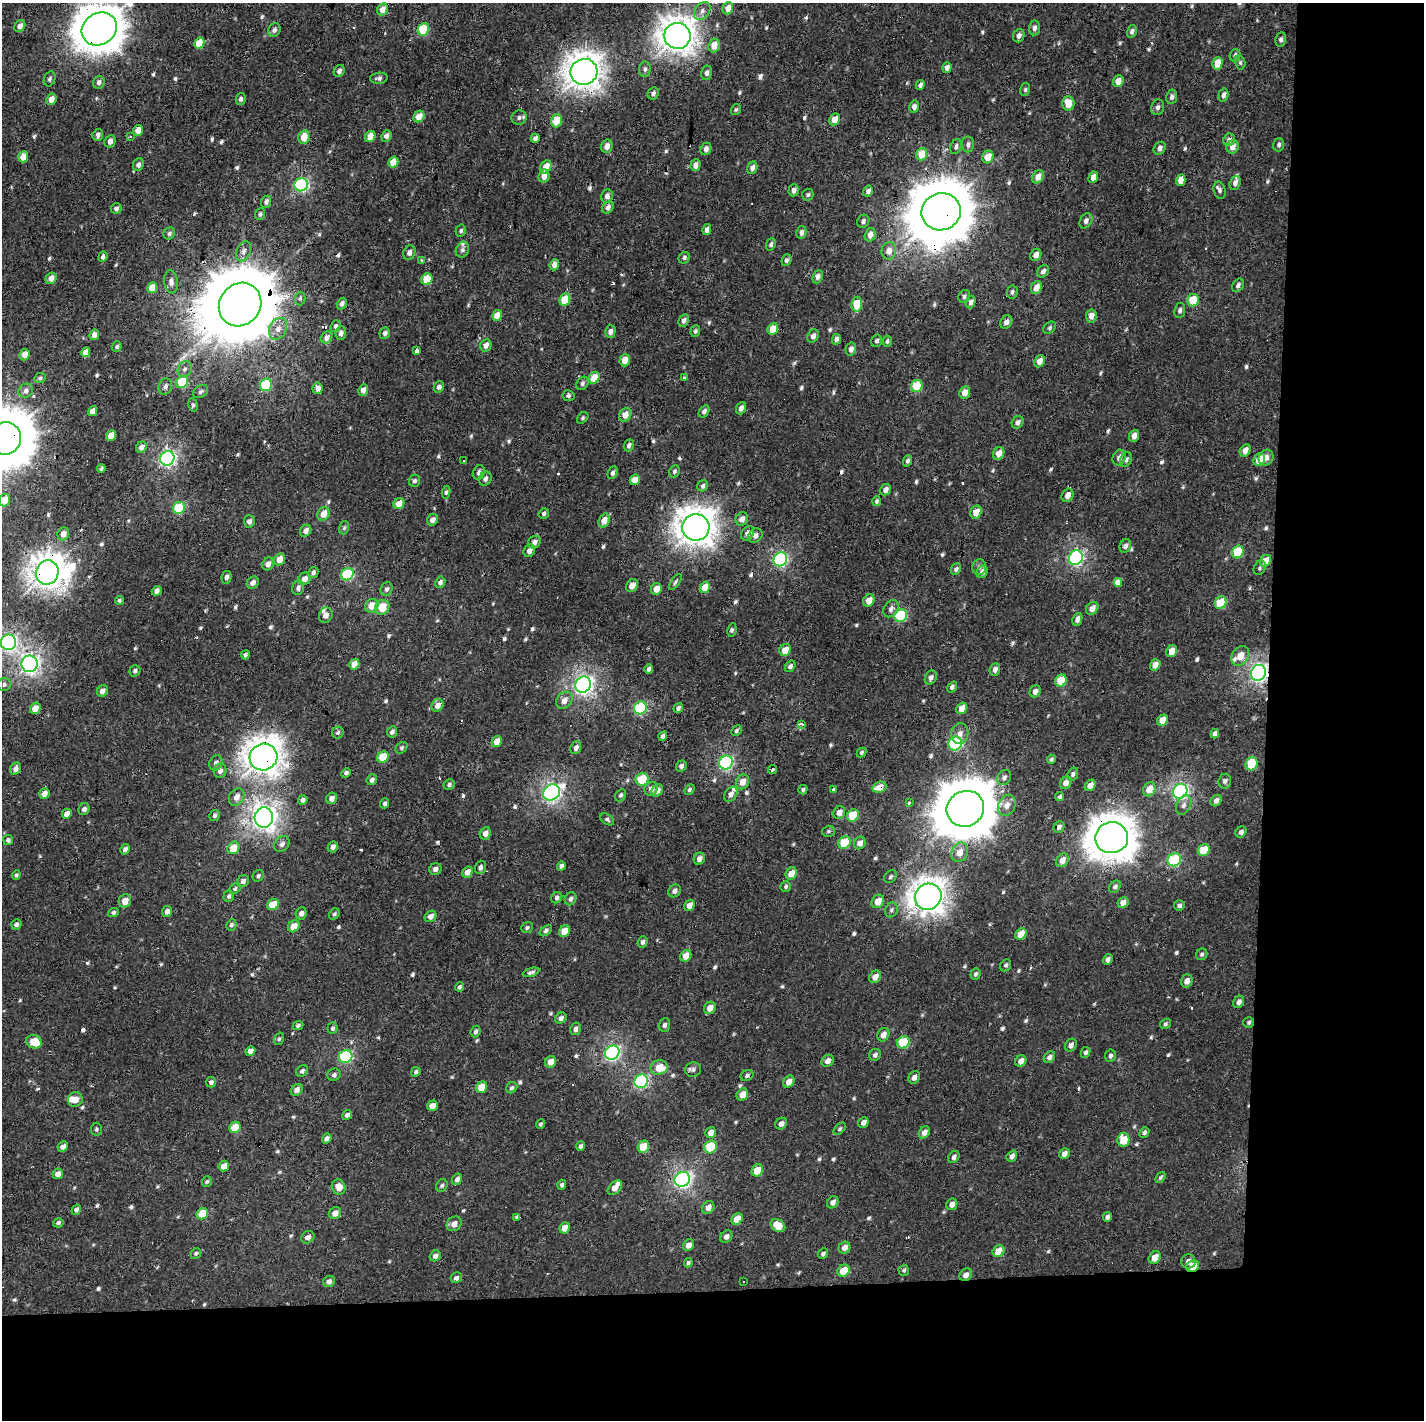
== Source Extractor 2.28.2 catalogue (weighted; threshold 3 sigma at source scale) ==
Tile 9 of 3 x 3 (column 3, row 3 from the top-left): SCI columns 2850-4271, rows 134-1551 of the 4271 x 4523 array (HDU 1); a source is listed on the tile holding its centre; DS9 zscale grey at full resolution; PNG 1426 x 1422 px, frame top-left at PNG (2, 3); each listed source drawn as its Kron ellipse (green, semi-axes under 4 px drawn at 4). Shown black and unused: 19% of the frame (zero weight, under 2 of 3 exposures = <1% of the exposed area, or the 3 px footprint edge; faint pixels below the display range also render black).
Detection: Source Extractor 2.28.2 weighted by HDU 2 'WHT'; one run over the whole footprint, this tile lists its part. Background 7.19e-04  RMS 0.0035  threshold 0.0158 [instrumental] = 3 sigma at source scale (4.5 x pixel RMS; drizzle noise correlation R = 1.50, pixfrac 1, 0.0396/0.0396 arcsec/px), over >= 5 px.
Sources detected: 661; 1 too faint to see at this stretch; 2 inside a brighter object's white glare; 22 cosmic-ray / hot-pixel residue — neither listed nor drawn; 8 inside a brighter listed object's ellipse — not listed separately; of the other 628, all 500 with FLUX_AUTO >= 0.6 (the completeness limit of this list) listed and drawn (128 fainter detections not listed), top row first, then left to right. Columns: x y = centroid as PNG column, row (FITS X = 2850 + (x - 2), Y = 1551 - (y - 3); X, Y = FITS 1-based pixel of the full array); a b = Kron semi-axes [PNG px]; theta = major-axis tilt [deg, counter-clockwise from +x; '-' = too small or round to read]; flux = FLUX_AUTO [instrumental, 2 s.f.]
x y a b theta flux
728 8 6 5 - 3.6
382 9 6 5 - 2.9
702 11 10 7 54 1.8
20 26 6 5 - 1.7
1034 28 7 5 85 1.3
99 29 18 16 34 860
423 29 6 5 - 15
274 30 7 6 - 1.3
1132 31 6 5 - 1
677 36 13 13 - 430
1019 36 7 5 69 1.6
1281 39 7 5 78 0.98
199 43 6 5 - 7.3
714 45 7 5 71 4.8
1235 55 6 5 - 0.9
1240 62 7 5 -76 0.65
1217 63 6 5 - 5.7
947 67 5 4 - 1.5
645 69 7 5 89 0.94
339 71 6 5 - 1.2
584 72 13 13 - 430
707 73 7 5 79 1.1
379 78 9 5 7 1
50 79 8 5 69 0.88
1118 81 6 5 - 3.4
99 82 6 5 - 1.3
920 85 5 4 - 1
1025 90 6 5 - 0.63
653 93 6 5 - 1
1223 95 6 4 74 1.3
1172 97 7 5 80 1
51 99 6 5 - 2.7
241 99 6 5 - 0.89
1068 103 7 6 - 4.9
914 107 6 5 - 1.5
1158 107 8 6 74 1.2
736 110 6 4 54 0.63
419 117 6 5 - 4
519 118 7 7 - 1.1
835 119 6 5 - 4.2
556 121 6 5 - 7.5
138 131 6 5 - 3.1
98 135 6 5 - 1.4
370 136 6 5 - 3.8
386 136 6 5 - 1.5
130 137 3 3 - 0.67
304 137 7 5 77 4.8
535 138 5 4 - 1.1
1229 140 6 5 - 1.6
110 141 6 5 - 1.5
968 144 8 6 90 1.1
1279 145 7 5 76 0.78
607 146 7 5 74 2
956 146 8 5 67 1.1
1233 147 7 6 - 2.8
1160 148 7 5 55 1.4
706 149 6 5 - 1.3
922 154 6 5 - 8.5
23 157 5 5 - 4
988 157 6 5 - 5.3
393 162 5 5 - 4.8
138 165 6 5 - 1.3
696 165 6 5 - 1.9
546 167 7 5 63 4.2
752 168 6 5 - 1.7
544 176 6 5 - 2.5
1038 177 7 5 58 3.4
1093 177 6 4 64 2.7
1181 180 5 4 - 3.3
1235 183 7 5 70 1.5
301 185 7 6 - 52
794 190 6 5 - 1.4
1220 190 9 6 -76 0.99
868 191 6 4 59 1.3
808 195 6 5 - 0.7
607 196 7 5 63 1.3
266 202 6 5 - 1.2
608 208 6 5 - 1.4
116 209 5 5 - 0.98
941 212 20 18 18 2200
260 214 6 5 - 0.69
863 221 7 6 - 1
1086 221 8 6 60 1.3
707 230 5 4 - 1.4
461 231 6 5 - 0.68
801 232 6 5 - 1.3
169 233 6 5 - 0.86
870 235 7 5 73 2.1
771 244 6 4 66 0.8
462 250 8 6 66 0.94
244 251 10 7 65 1.6
889 251 9 7 79 2.7
409 253 7 5 66 1.6
1036 255 6 5 - 2.1
103 257 5 4 - 1.1
684 258 6 5 - 0.83
421 260 3 3 - 0.9
786 260 6 5 - 1
554 265 5 4 - 2.3
1043 271 7 5 51 1.2
818 277 7 4 69 1.3
51 278 6 5 - 2.8
427 279 6 5 - 9.4
171 282 11 7 -84 1.8
1238 285 7 5 54 0.98
152 288 5 5 - 5.2
1036 288 7 5 68 3.3
1012 292 7 5 80 0.78
964 296 7 5 59 0.82
300 298 7 5 87 0.66
565 300 6 5 - 9.9
1193 300 6 5 - 12
971 302 6 4 69 1.7
342 303 6 4 59 1.1
240 304 22 20 52 4800
857 304 7 5 84 8.3
1180 310 8 5 81 1.1
497 316 6 5 - 3.8
1091 316 6 5 - 2.2
684 320 6 5 - 1.3
1006 322 7 5 57 1.7
335 326 6 4 66 0.81
1050 328 7 5 41 0.73
278 329 11 8 63 2.8
773 329 6 5 - 5.7
610 331 6 5 - 1.6
695 331 6 4 71 0.76
341 333 7 5 85 1.4
385 333 6 5 - 1.1
94 335 5 4 - 2
813 336 7 5 58 1.5
327 338 6 5 - 1.8
836 339 5 4 - 1.4
877 341 6 5 - 0.94
887 341 6 4 83 0.72
486 345 6 5 - 1.8
117 347 5 4 - 0.68
851 349 6 5 - 1.6
417 350 3 3 - 9.5
86 352 5 4 - 3.2
25 355 6 5 - 2.6
625 360 6 5 - 3.2
1039 361 6 5 - 2.7
185 369 8 6 61 1.3
684 377 3 2 - 1.5
40 378 6 5 - 0.68
594 378 6 5 - 6.3
182 382 6 5 - 17
582 383 7 5 59 0.86
266 385 6 6 - 19
165 386 8 6 72 1.3
917 386 6 5 - 11
439 387 6 5 - 1.2
318 388 6 5 - 2.4
363 390 6 5 - 2
26 391 8 6 37 1.4
201 392 8 6 32 0.85
965 392 6 5 - 3
568 396 6 5 - 0.85
193 405 7 4 -81 0.68
741 408 6 5 - 1.7
93 411 5 4 - 2.9
704 411 6 4 57 1.1
625 415 7 5 61 3.5
583 418 6 4 44 0.6
1018 422 6 5 - 1.4
111 435 5 5 - 3.6
1134 436 6 5 - 2.2
6 438 16 15 - 1400
629 445 6 5 - 1.1
141 447 6 5 - 1.7
1245 450 6 5 - 2.2
999 453 7 5 60 3
1119 457 8 6 70 1.5
167 458 7 7 - 88
1266 458 8 7 - 1.9
1126 459 7 5 65 1.1
1259 460 7 5 62 6.6
464 461 3 3 - 1.3
908 461 6 4 71 0.89
101 469 4 3 - 0.64
674 471 6 5 - 0.74
479 472 7 6 - 1.1
613 473 6 4 66 1.1
485 479 7 6 - 1.2
635 480 5 5 - 3.3
414 481 6 5 - 0.86
703 486 6 5 - 0.87
886 490 6 5 - 1.7
446 492 6 4 81 0.64
1068 495 7 5 58 2.4
5 500 6 5 - 5
877 501 5 4 - 0.64
399 504 6 5 - 4
179 508 6 5 - 17
976 512 7 5 70 3.2
323 514 7 5 62 3.8
544 514 5 5 - 0.82
742 519 7 6 - 1.9
432 520 6 5 - 1.8
249 521 6 5 - 1.4
604 521 7 5 64 3.5
696 527 13 13 - 480
344 528 7 5 74 0.63
306 531 6 5 - 1.7
747 533 8 6 55 1.7
63 534 7 5 69 2.4
755 536 8 6 46 1.8
534 542 7 6 - 1.6
1125 546 7 5 66 1.2
529 551 6 5 - 1.4
1238 552 6 5 - 15
1076 558 7 6 - 73
280 559 6 5 - 3.8
780 559 7 6 - 51
1266 561 6 5 - 5.3
268 564 7 5 57 1.8
979 567 8 7 - 1.1
1260 568 7 5 63 0.76
956 569 6 5 - 0.95
47 572 12 11 - 370
982 572 6 5 - 1.5
313 573 6 5 - 0.95
347 574 6 6 - 28
226 577 6 5 - 1.2
304 579 6 5 - 2.5
440 582 6 5 - 1.2
675 582 9 4 56 0.72
1118 582 4 4 - 4.2
253 583 6 5 - 1.6
632 586 7 5 53 3
705 587 6 5 - 4.5
298 588 7 6 - 1.2
387 589 7 6 - 0.98
656 589 6 5 - 3.5
157 591 5 4 - 1.6
119 600 4 3 - 0.66
869 600 6 5 - 3.6
1221 603 6 5 - 14
372 606 7 6 - 4.9
382 607 8 7 - 6.3
1092 608 7 5 52 2.6
891 609 9 6 56 1.5
326 615 8 6 65 2.4
901 615 7 6 - 25
1077 619 6 4 68 1.4
732 630 7 4 81 0.75
8 642 7 7 - 83
785 650 6 5 - 4.4
1172 651 6 5 - 3.7
245 655 5 4 - 0.85
1240 656 10 8 59 4
29 664 8 8 - 140
354 664 5 5 - 3.1
1155 665 6 5 - 2.7
790 666 6 4 54 1.1
649 669 4 4 - 0.85
995 669 6 5 - 1.5
135 671 6 5 - 0.89
1258 673 8 7 - 130
931 678 7 5 64 1.2
1061 680 6 5 - 8.2
4 684 6 6 - 0.96
583 685 8 7 - 130
952 687 6 3 54 0.9
102 691 6 5 - 1.9
1035 691 6 5 - 1.5
564 700 9 7 52 2.5
437 705 6 5 - 2.5
35 708 6 5 - 3.4
640 708 7 6 - 33
678 708 5 4 - 0.92
962 708 6 5 - 3.6
1162 720 6 5 - 4
802 725 4 3 - 3.1
736 731 6 4 47 0.65
392 732 6 5 - 1.1
338 733 6 5 - 0.74
960 733 10 8 80 2.3
1215 734 5 4 - 1.5
663 736 4 4 - 1.1
497 742 6 5 - 4.1
955 743 7 6 - 37
402 748 7 5 42 0.65
576 748 6 5 - 1.3
861 752 5 4 - 0.64
263 757 14 13 - 440
383 757 6 5 - 8.8
1051 759 4 4 - 0.65
216 763 8 6 63 1.5
726 763 7 6 - 49
1251 764 7 6 - 13
681 766 5 5 - 1.2
16 769 6 5 - 1.8
772 770 4 3 - 5.4
220 771 7 6 - 1.7
346 773 5 4 - 0.91
1073 774 7 5 70 0.98
1004 777 8 6 59 1.1
642 779 6 6 - 15
372 780 5 5 - 1.1
1225 781 7 6 - 1
743 782 7 6 - 3.2
1066 783 7 5 55 2.5
449 784 5 5 - 0.77
1090 785 6 5 - 2.7
879 787 7 5 21 3.5
651 789 7 6 - 1.9
1149 789 7 6 - 4.7
657 790 7 5 56 2.2
689 790 5 4 - 0.62
803 790 5 4 - 0.61
834 790 3 3 - 4.8
1180 791 7 7 - 77
551 792 9 7 38 110
44 794 5 5 - 2.6
731 794 8 6 53 1.7
621 795 6 5 - 0.7
237 797 9 7 59 2.6
1060 797 5 4 - 0.71
332 798 6 5 - 1.9
303 800 5 4 - 1
1216 801 6 5 - 1.4
385 803 5 4 - 0.82
909 803 3 3 - 1.1
1007 805 11 8 66 2.4
1184 805 10 7 64 1.5
84 809 6 5 - 1.1
965 809 19 17 30 1900
839 812 7 5 55 2.8
67 814 5 4 - 2.4
215 815 5 5 - 0.85
853 815 6 5 - 12
264 817 10 9 - 230
607 819 7 5 -35 0.72
1059 827 6 5 - 1
828 831 6 5 - 0.61
1241 832 6 5 - 1.1
485 833 6 5 - 2
1112 838 16 15 - 810
8 840 5 5 - 0.88
844 843 6 6 - 12
860 843 6 5 - 2
282 844 9 7 49 1.3
333 847 5 5 - 1.3
233 848 6 5 - 6.2
125 849 5 4 - 1.3
1204 850 6 5 - 10
960 852 10 8 66 3.6
699 859 6 5 - 1.6
1062 860 7 5 55 2.6
1174 860 7 6 - 29
561 866 4 4 - 0.98
480 867 7 5 70 1.2
435 869 6 5 - 1.3
468 872 6 5 - 2.8
791 873 6 5 - 4
16 875 5 4 - 0.67
258 876 6 5 - 0.73
890 877 7 5 48 0.74
243 881 6 5 - 1.2
786 886 5 5 - 0.66
1115 887 7 5 50 0.87
235 888 6 4 42 0.68
675 891 7 5 53 1.2
229 896 6 5 - 0.77
928 897 14 12 39 370
557 898 6 5 - 0.94
570 899 6 5 - 0.96
125 901 7 6 - 3.6
878 901 7 6 - 4.4
1123 902 6 5 - 2.4
273 905 6 5 - 8
689 905 6 5 - 2.5
1179 905 5 5 - 0.89
891 910 8 6 65 0.89
167 911 5 5 - 1.5
113 912 5 4 - 0.79
301 913 6 5 - 1.4
334 914 6 5 - 0.63
430 916 6 5 - 2
16 924 5 5 - 1
231 925 6 5 - 0.79
294 926 6 5 - 4.6
527 928 6 5 - 0.68
546 931 7 4 38 0.93
564 931 6 5 - 4.8
1021 934 6 5 - 5.7
643 942 6 4 70 0.98
1202 954 6 5 - 0.63
686 956 6 5 - 3.7
1108 959 5 4 - 1.1
1006 965 6 5 - 0.68
531 972 9 4 17 0.82
976 974 6 5 - 0.73
875 977 7 5 46 2.3
1187 981 7 5 71 1.9
459 987 4 4 - 0.73
1239 1002 6 5 - 1.3
710 1008 6 5 - 2.9
561 1018 6 5 - 1.5
1249 1022 5 5 - 0.71
1165 1024 6 4 33 0.63
298 1025 5 4 - 0.75
664 1025 7 5 72 1
333 1028 6 5 - 0.69
575 1029 6 5 - 1.2
476 1031 6 4 68 0.87
883 1035 7 5 59 2.5
279 1039 6 5 - 0.61
34 1042 8 6 -21 6.8
903 1042 6 6 - 15
1071 1045 7 5 55 1.4
250 1051 5 4 - 2.1
1086 1052 5 4 - 0.78
612 1053 7 7 - 74
875 1055 6 5 - 0.95
1110 1056 6 5 - 0.88
346 1057 7 6 - 38
1049 1057 6 5 - 1.2
828 1061 6 5 - 1.8
1021 1061 6 5 - 2.4
551 1062 6 5 - 3.7
659 1067 9 7 15 5.8
693 1070 8 7 - 0.99
302 1071 6 5 - 0.93
416 1072 5 4 - 0.79
334 1075 7 6 - 0.9
747 1075 7 5 27 0.86
914 1077 6 5 - 1.7
641 1081 7 6 - 49
211 1082 5 5 - 1.1
789 1082 6 5 - 2.3
481 1087 6 5 - 6.1
512 1088 6 5 - 0.7
297 1090 6 5 - 1.8
742 1095 6 5 - 3.4
75 1099 7 7 - 3
432 1106 5 5 - 2.9
347 1115 5 4 - 1.3
863 1122 5 5 - 1.6
540 1124 5 4 - 0.61
781 1124 6 5 - 1.6
235 1127 6 5 - 7
96 1129 6 5 - 0.67
840 1129 7 4 45 0.61
711 1132 6 5 - 2
924 1132 6 5 - 1.9
1144 1132 5 4 - 0.83
327 1138 5 4 - 1.2
1123 1140 7 6 - 7.5
581 1146 5 4 - 0.92
63 1147 5 5 - 1.6
643 1147 6 5 - 9
711 1147 6 6 - 15
1064 1154 6 5 - 1.7
1012 1156 6 5 - 1.4
954 1157 6 5 - 1.1
224 1166 5 5 - 3.4
757 1170 6 5 - 7.4
58 1174 5 5 - 2.2
1160 1177 6 4 51 0.6
457 1179 6 5 - 1.4
682 1179 8 7 - 110
207 1182 5 5 - 0.66
442 1185 7 5 57 0.74
562 1185 5 4 - 0.77
339 1187 8 6 -64 3.1
615 1188 8 5 47 2.6
833 1202 6 5 - 1.4
952 1204 6 5 - 1.8
708 1207 7 5 49 2.4
76 1210 5 4 - 1.1
335 1213 6 5 - 2.4
202 1214 6 5 - 8.9
517 1217 4 3 - 4.8
1107 1217 5 4 - 0.98
737 1219 6 5 - 4.2
58 1223 5 4 - 0.73
454 1224 8 6 41 2.3
778 1226 8 6 -34 4.9
565 1228 6 5 - 3.1
308 1237 7 6 - 1.5
726 1237 7 5 48 1.3
688 1245 6 5 - 2.2
845 1248 6 5 - 1.9
999 1251 6 5 - 5.8
196 1253 6 5 - 0.6
823 1254 5 4 - 0.75
435 1256 6 5 - 1.3
1155 1258 7 5 51 4.3
1188 1261 7 7 - 1.8
688 1263 5 4 - 0.69
1193 1266 6 5 - 4.5
904 1270 5 5 - 0.61
844 1271 6 5 - 6.4
966 1275 7 5 42 1.6
456 1278 6 5 - 0.99
329 1281 6 5 - 1.5
743 1281 3 3 - 0.92
Overlapping masked pixels (flux is a lower limit): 12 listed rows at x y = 99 29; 584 72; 941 212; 240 304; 6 438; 47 572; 1258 673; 263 757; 879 787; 965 809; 641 1081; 1193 1266
Isophote crosses this tile's border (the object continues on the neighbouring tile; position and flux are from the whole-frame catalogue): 4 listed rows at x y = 99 29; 6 438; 5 500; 8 642